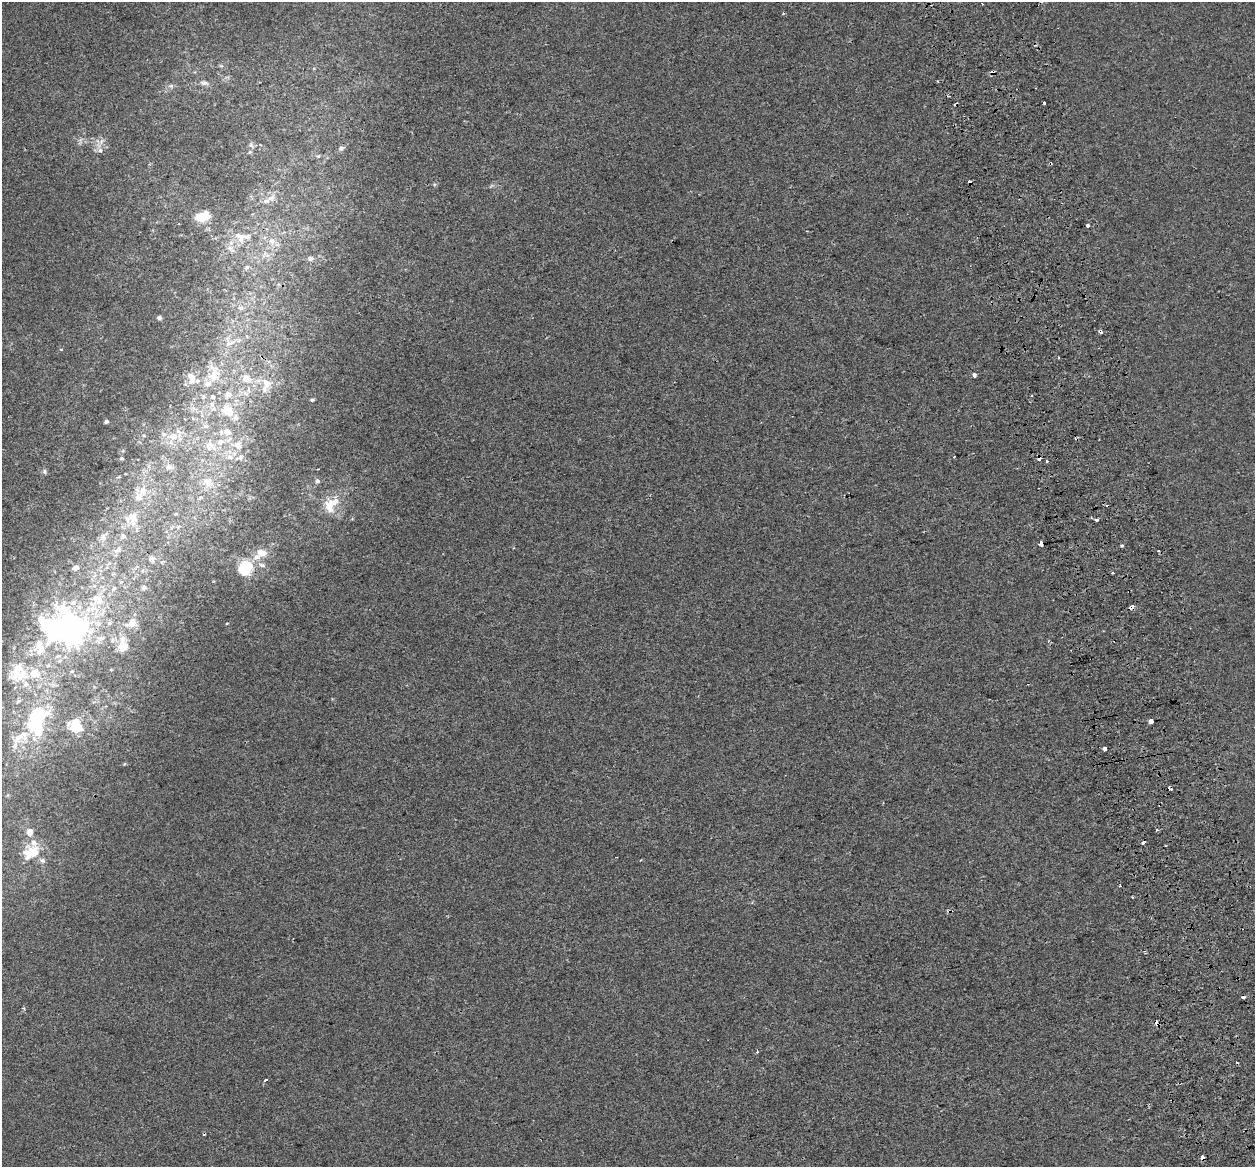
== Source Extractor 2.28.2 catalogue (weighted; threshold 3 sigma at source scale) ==
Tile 6 of 4 x 4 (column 2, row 2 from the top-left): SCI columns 1305-2557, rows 2472-3636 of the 5115 x 4897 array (HDU 1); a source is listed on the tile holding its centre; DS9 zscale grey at full resolution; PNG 1257 x 1169 px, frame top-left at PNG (2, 2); no overlay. Shown black and unused: <1% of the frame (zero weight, under 2 of 3 exposures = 4% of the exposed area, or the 3 px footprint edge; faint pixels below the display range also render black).
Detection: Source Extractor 2.28.2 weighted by HDU 2 'WHT'; one run over the whole footprint, this tile lists its part. Background 8.57e-04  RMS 0.0051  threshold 0.0228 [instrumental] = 3 sigma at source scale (4.5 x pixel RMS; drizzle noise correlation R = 1.50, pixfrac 1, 0.0396/0.0396 arcsec/px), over >= 5 px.
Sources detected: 136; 3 inside a brighter object's white glare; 17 cosmic-ray / hot-pixel residue — not listed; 26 inside a brighter listed object's ellipse — not listed separately; the other 90 listed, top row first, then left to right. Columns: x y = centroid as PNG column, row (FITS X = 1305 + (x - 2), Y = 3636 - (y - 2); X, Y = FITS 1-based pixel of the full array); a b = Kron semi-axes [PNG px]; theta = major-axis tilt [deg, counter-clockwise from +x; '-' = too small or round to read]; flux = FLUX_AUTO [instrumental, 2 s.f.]
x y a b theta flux
982 3 3 2 - 0.65
221 66 6 4 -18 0.64
938 81 3 2 - 0.8
204 83 14 7 -5 2.3
171 86 6 4 -44 0.94
1044 103 3 3 - 1.6
101 142 10 5 64 2
251 145 8 5 -66 1.2
341 148 7 6 - 1.4
100 150 8 7 - 1.9
318 156 5 4 - 0.61
266 201 12 8 15 3.3
202 219 24 10 40 7.5
1088 225 4 3 - 6.9
240 237 19 12 -52 7.8
272 241 11 9 -73 4
231 249 15 7 -41 3
311 258 7 6 - 1.7
247 267 6 6 - 1.3
241 308 10 7 -4 2.5
159 318 5 4 - 0.96
228 344 10 7 13 3
1058 358 3 2 - 0.51
214 373 25 16 -72 12
974 375 4 4 - 2.5
246 378 13 12 - 6.9
192 381 20 10 76 5.3
266 385 24 14 73 9.3
228 395 11 9 55 4
203 396 7 6 - 1.5
312 400 5 3 - 0.81
212 405 9 7 -75 2.4
228 411 13 11 -43 9.4
106 422 4 4 - 0.96
206 426 8 6 13 1.6
227 432 12 9 -30 4
173 437 12 9 -4 4.7
210 445 19 11 -40 6.6
237 445 13 12 - 5.7
230 457 8 8 - 2.5
954 457 2 2 - 0.44
121 458 5 4 - 0.63
1039 459 4 3 - 2.7
1047 461 3 3 - 0.72
168 467 9 8 - 2.2
44 472 7 6 - 1.1
317 481 6 5 - 1.1
208 482 16 11 -30 6.5
143 491 14 10 69 5.2
333 502 16 12 29 7.3
175 514 6 4 42 0.63
132 518 17 14 -87 8
1097 519 3 3 - 3.3
178 527 7 4 56 1
123 536 7 6 - 1.1
103 537 9 9 - 2.3
1041 544 3 3 - 20
1122 546 3 3 - 5.4
118 550 11 7 29 2.1
262 553 15 11 -14 4.9
151 559 10 8 -34 2
262 565 11 5 -17 1.8
245 567 16 12 69 18
75 568 7 6 - 2.1
1112 573 3 3 - 1.2
144 587 7 6 - 1.3
100 601 28 12 20 12
1132 607 5 3 - 11
109 623 6 5 - 1
132 623 16 12 49 5
227 623 4 3 - 0.36
66 631 49 29 -81 93
101 638 11 7 6 3
123 646 12 10 57 6.1
39 648 26 16 -87 14
20 676 33 15 11 17
18 701 10 6 31 1.6
37 716 35 21 43 40
1151 721 4 4 - 10
75 726 19 18 - 16
1105 748 3 3 - 11
124 764 5 4 - 0.47
30 832 9 8 - 3.3
32 853 16 12 22 14
42 861 8 7 - 1.3
1133 897 3 2 - 0.95
1243 997 4 3 - 2.8
757 1052 4 3 - 0.55
265 1080 3 2 - 1.2
1202 1157 4 3 - 4.8
Overlapping masked pixels (flux is a lower limit): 4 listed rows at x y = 1039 459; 1132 607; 1243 997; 1202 1157
Isophote crosses this tile's border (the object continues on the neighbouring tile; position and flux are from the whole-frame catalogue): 1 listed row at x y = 20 676
Unlisted compact peaks at least as high as the median listed source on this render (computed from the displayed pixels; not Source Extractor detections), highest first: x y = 61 349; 24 1009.